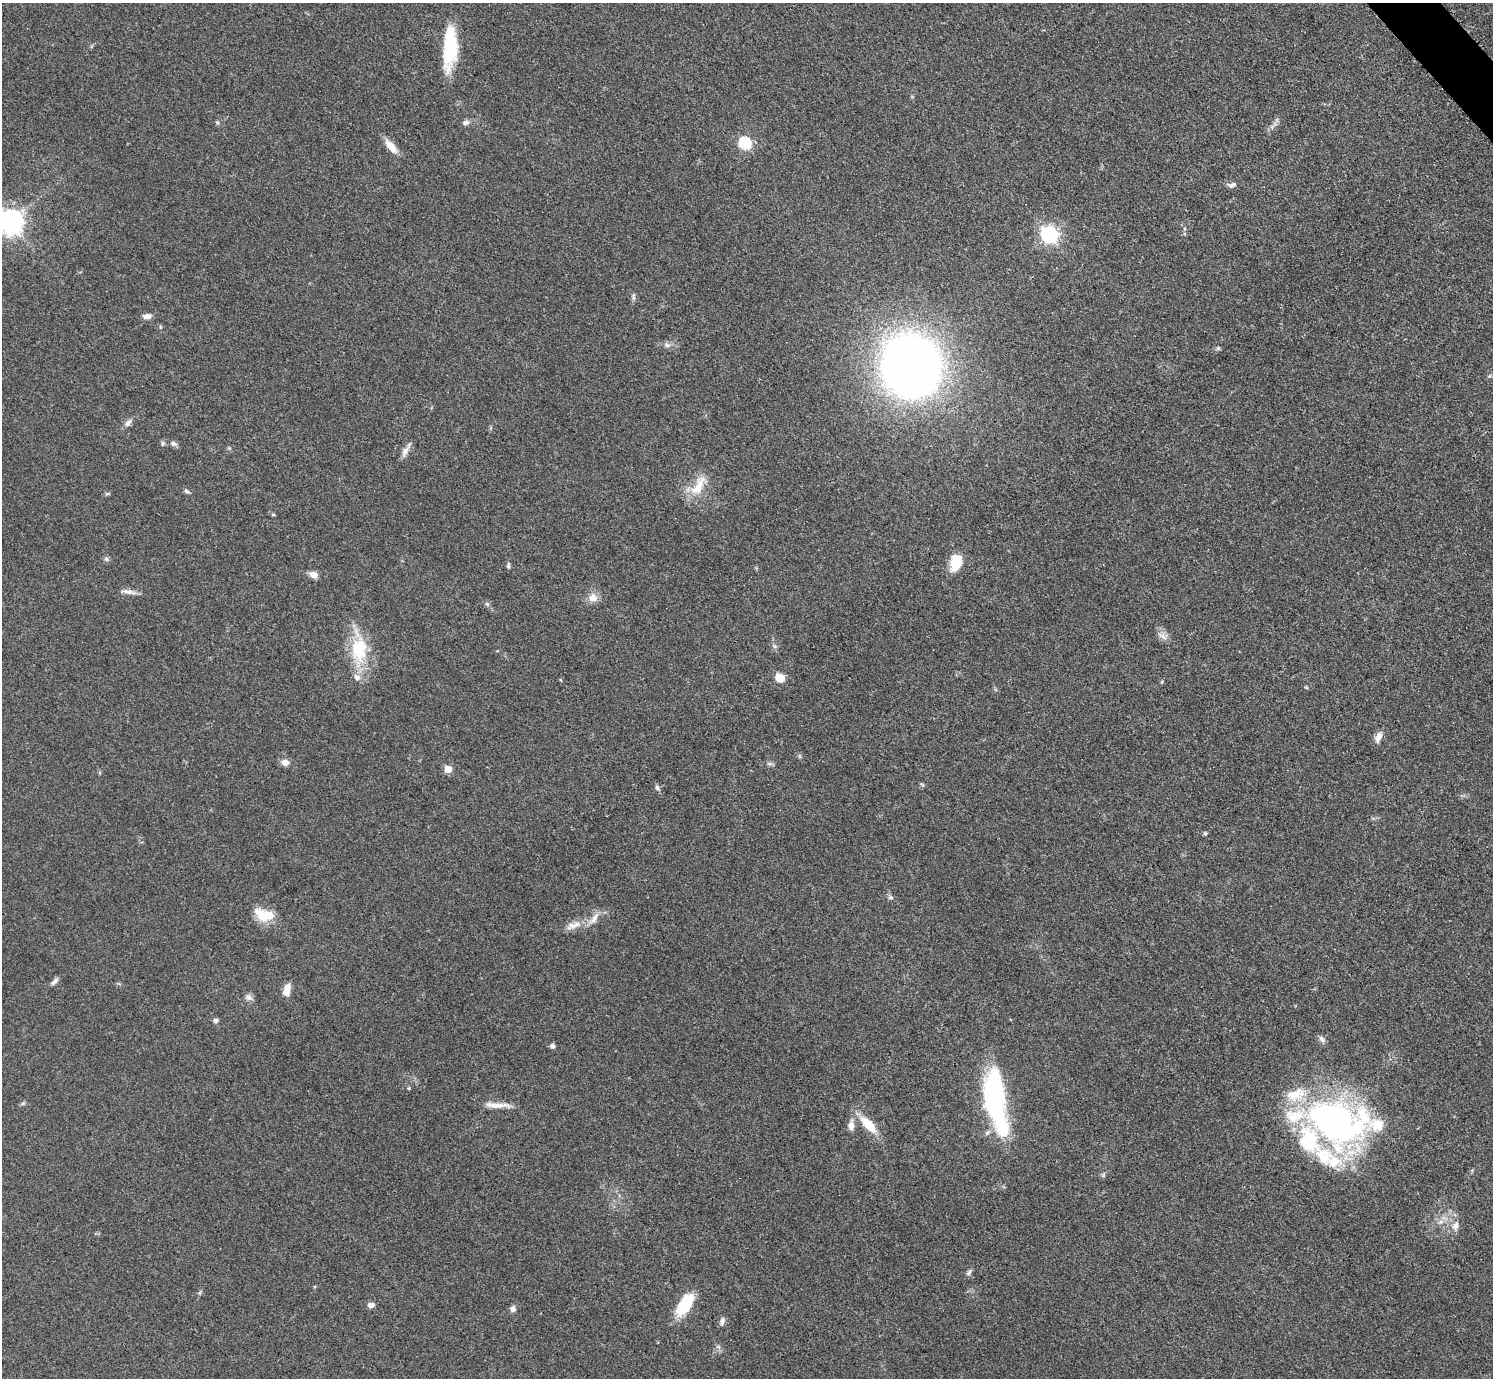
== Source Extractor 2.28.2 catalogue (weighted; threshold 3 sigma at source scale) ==
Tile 10 of 4 x 4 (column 2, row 3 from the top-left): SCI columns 1499-2989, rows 1687-3062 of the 5984 x 5981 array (HDU 1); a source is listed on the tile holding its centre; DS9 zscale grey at full resolution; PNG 1495 x 1380 px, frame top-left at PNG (2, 3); no overlay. Shown black and unused: <1% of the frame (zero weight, under 3 of 5 exposures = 1% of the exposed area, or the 3 px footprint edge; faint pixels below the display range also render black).
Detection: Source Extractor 2.28.2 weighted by HDU 2 'WHT'; one run over the whole footprint, this tile lists its part. Background 0.0959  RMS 0.0067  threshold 0.0301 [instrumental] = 3 sigma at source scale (4.5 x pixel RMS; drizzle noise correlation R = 1.50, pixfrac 1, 0.05/0.05 arcsec/px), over >= 5 px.
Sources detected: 72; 2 inside a brighter object's white glare — not listed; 10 inside a brighter listed object's ellipse — not listed separately; the other 60 listed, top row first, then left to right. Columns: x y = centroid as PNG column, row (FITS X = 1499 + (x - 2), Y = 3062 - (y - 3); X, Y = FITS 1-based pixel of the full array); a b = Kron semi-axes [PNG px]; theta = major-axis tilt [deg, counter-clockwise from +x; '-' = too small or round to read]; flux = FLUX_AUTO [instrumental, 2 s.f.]
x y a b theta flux
449 48 44 15 83 37
217 122 5 4 - 0.94
466 122 10 7 13 2.2
745 143 6 6 - 66
391 146 19 8 -50 8.2
1233 185 12 5 19 2.2
10 222 8 8 - 640
1049 235 7 7 - 220
633 296 12 4 87 1.6
147 316 10 6 5 3.7
667 345 9 5 -9 2.2
1218 348 5 5 - 1.1
911 366 46 42 -75 600
128 423 11 6 44 2.9
163 443 7 5 73 1.2
174 444 9 6 -30 2
405 451 15 8 60 4.2
698 486 34 13 60 15
187 491 9 4 -24 1.3
107 494 6 4 1 0.96
106 559 7 5 -69 1.5
956 563 21 13 72 14
508 566 7 5 -89 1.2
313 574 10 8 -18 4
128 592 19 6 -9 3.9
593 598 13 12 - 5.6
487 604 7 4 -44 1.3
1163 636 12 5 -50 3
774 646 7 5 -23 1.5
359 649 35 22 86 32
780 678 8 6 -31 12
561 680 5 3 - 0.55
1306 687 6 3 -19 0.73
1378 737 15 7 69 4.2
285 762 9 8 - 4.2
769 764 7 4 -2 1.4
448 769 7 7 - 5.8
657 787 7 5 -84 1.7
1205 833 6 5 - 0.98
891 897 7 6 - 1.6
263 915 23 14 -38 15
573 925 25 8 14 7.8
54 981 12 5 44 2.3
287 990 14 7 80 6.9
249 997 10 7 -20 2.6
215 1021 7 6 - 1.8
1322 1039 10 6 -51 2.4
553 1046 5 5 - 2.5
23 1103 7 4 19 1
994 1103 55 24 -74 89
497 1105 36 6 -2 7
1336 1122 73 49 -16 230
868 1124 25 10 -47 16
851 1126 11 7 90 4.8
1456 1225 14 9 65 5
969 1273 9 6 58 1.8
685 1304 30 14 58 22
371 1305 8 6 8 2.8
513 1309 7 7 - 2.5
722 1321 11 6 74 2.3
Isophote crosses this tile's border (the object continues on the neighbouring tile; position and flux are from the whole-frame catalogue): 1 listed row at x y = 10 222